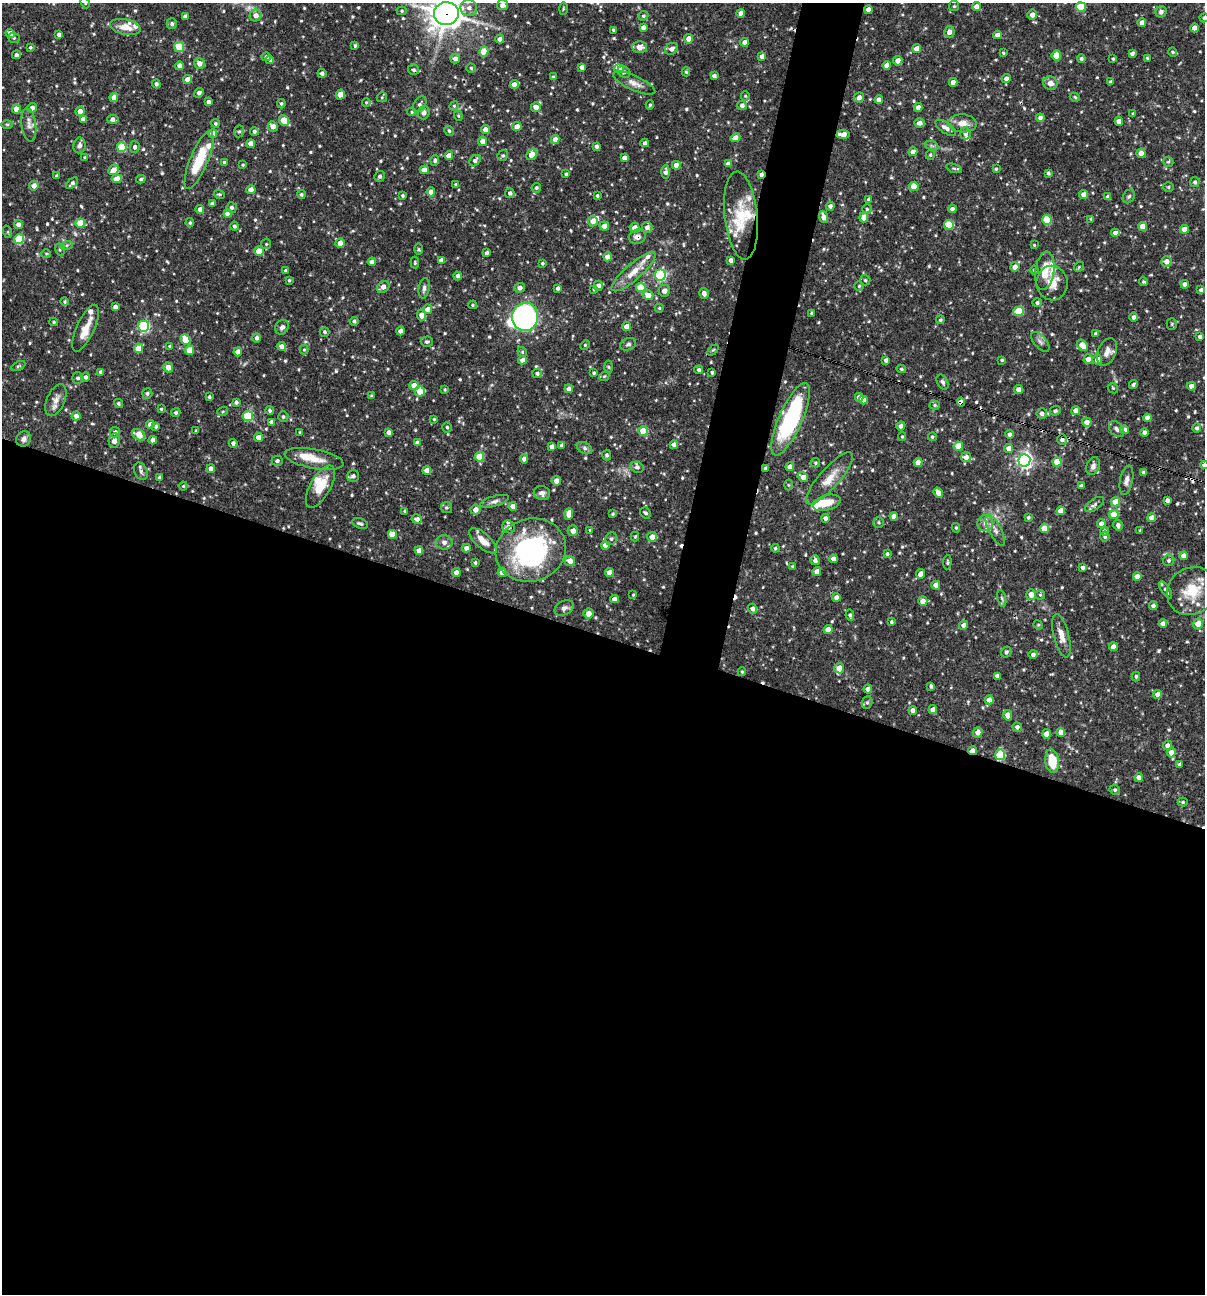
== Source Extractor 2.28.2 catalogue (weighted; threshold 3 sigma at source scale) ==
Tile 14 of 4 x 4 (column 2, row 4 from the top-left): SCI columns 1454-2656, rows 1-1292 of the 5188 x 5168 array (HDU 1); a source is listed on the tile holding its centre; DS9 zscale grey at full resolution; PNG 1207 x 1296 px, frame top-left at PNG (2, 3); each listed source drawn as its Kron ellipse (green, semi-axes under 4 px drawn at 4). Shown black and unused: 54% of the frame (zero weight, under 3 of 4 exposures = <1% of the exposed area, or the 3 px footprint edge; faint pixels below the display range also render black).
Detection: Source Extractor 2.28.2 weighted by HDU 2 'WHT'; one run over the whole footprint, this tile lists its part. Background 0.0835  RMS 0.0039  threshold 0.0176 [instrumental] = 3 sigma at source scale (4.5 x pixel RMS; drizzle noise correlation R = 1.50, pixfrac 1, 0.05/0.05 arcsec/px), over >= 5 px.
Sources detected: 680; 3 inside a brighter object's white glare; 5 cosmic-ray / hot-pixel residue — neither listed nor drawn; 26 inside a brighter listed object's ellipse — not listed separately; of the other 646, all 500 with FLUX_AUTO >= 0.434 (the completeness limit of this list) listed and drawn (146 fainter detections not listed), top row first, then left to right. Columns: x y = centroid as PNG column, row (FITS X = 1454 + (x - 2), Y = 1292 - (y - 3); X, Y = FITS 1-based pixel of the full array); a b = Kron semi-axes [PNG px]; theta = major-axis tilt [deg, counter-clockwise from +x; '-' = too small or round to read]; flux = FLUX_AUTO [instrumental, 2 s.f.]
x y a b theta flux
85 3 6 4 -65 0.44
502 5 5 5 - 1.9
954 6 5 5 - 0.54
976 6 4 4 - 2.6
1081 7 5 5 - 12
469 8 8 8 - 2.3
563 9 6 3 89 0.44
868 10 4 4 - 2.4
402 11 5 4 - 0.62
1161 12 6 5 - 1.3
741 13 4 4 - 2.7
446 14 12 11 - 510
256 15 6 6 - 2.2
1032 15 5 5 - 2.2
185 16 4 3 - 1.1
643 16 5 4 - 0.72
1204 18 5 4 - 0.79
1142 22 4 4 - 1.8
172 24 5 5 - 0.9
125 27 15 7 -12 4.5
643 27 4 4 - 1.9
1194 28 4 4 - 3
613 30 4 3 - 0.68
949 32 6 5 - 2
10 33 4 4 - 2.7
59 35 4 4 - 1.5
997 35 4 4 - 1.8
14 38 6 5 - 0.82
500 39 4 4 - 2.5
689 39 4 4 - 3
745 42 4 4 - 2.2
355 46 4 3 - 0.57
30 47 4 4 - 0.54
179 47 5 5 - 14
640 47 7 6 - 3.5
671 49 7 5 30 1.8
917 49 4 4 - 4.4
484 51 5 4 - 6.6
1173 52 4 4 - 0.46
1003 53 4 3 - 0.53
1132 54 4 3 - 1.1
17 55 4 3 - 1.1
1056 55 5 4 - 7.9
762 56 4 4 - 2.1
266 57 4 4 - 0.73
1147 58 3 3 - 0.52
455 59 5 5 - 1.8
1081 59 4 4 - 0.87
1113 59 3 3 - 0.49
270 60 4 4 - 0.9
898 61 5 4 - 2.6
199 63 5 5 - 2.8
887 65 4 4 - 2.2
179 66 4 4 - 2.5
582 67 4 4 - 1.9
471 68 5 4 - 0.58
619 69 5 4 - 4
414 70 6 5 - 0.91
624 72 7 5 -32 0.95
686 72 4 4 - 0.51
322 73 5 3 - 1.2
714 76 4 4 - 1.4
553 77 4 3 - 0.61
188 79 4 4 - 2.8
1006 79 4 4 - 1.8
953 82 4 4 - 2.5
1110 82 3 3 - 0.63
634 83 23 7 -24 2.9
1050 83 7 6 - 2.8
156 84 4 4 - 0.97
514 85 4 4 - 2.9
199 93 5 4 - 1.3
340 95 5 4 - 3.6
745 96 4 4 - 0.46
114 97 4 4 - 2.7
382 97 5 5 - 0.5
859 97 5 5 - 1.7
1075 97 5 4 - 0.51
879 100 4 4 - 2.7
209 102 4 4 - 1.3
366 102 4 3 - 0.47
281 104 4 4 - 0.58
420 104 9 5 61 1.2
650 105 5 4 - 0.56
742 105 5 4 - 1.3
454 106 5 4 - 0.48
536 107 5 4 - 2.8
918 107 4 4 - 2.5
32 108 5 4 - 2
16 109 4 4 - 3.7
80 111 5 4 - 2.7
412 112 4 4 - 0.48
424 113 7 6 - 1.4
1133 113 3 3 - 0.45
458 116 5 4 - 0.47
1040 118 4 4 - 1.3
83 119 4 4 - 2.4
113 119 5 4 - 2
284 120 5 4 - 8.7
1119 121 4 4 - 3.5
215 123 4 4 - 0.53
920 123 5 4 - 1.9
963 123 14 9 -3 3.7
7 124 6 4 -1 0.49
29 125 16 7 -82 2.4
273 126 5 5 - 2.7
517 126 5 4 - 2.9
946 128 12 5 -34 2.2
485 130 4 4 - 2.5
239 131 6 5 - 0.6
254 131 4 4 - 0.97
449 131 5 4 - 0.7
213 133 4 4 - 3.4
965 133 6 5 - 1.9
843 134 6 4 -2 3.3
735 138 5 4 - 3.2
555 139 4 4 - 2.6
483 141 4 4 - 2.8
645 143 4 4 - 1
251 144 4 4 - 3.5
79 145 8 6 82 1.3
596 146 4 3 - 1.1
932 146 7 4 -19 0.81
122 147 5 5 - 15
135 147 6 5 - 1.1
913 152 4 4 - 2.4
1141 153 4 4 - 4.4
532 154 6 4 51 5
503 155 5 5 - 0.72
930 155 5 4 - 0.6
449 156 4 4 - 4.3
85 157 4 3 - 0.65
624 158 4 4 - 2
199 160 31 9 68 14
435 160 5 4 - 0.83
475 161 6 5 - 1.1
224 162 4 3 - 0.7
1168 162 5 4 - 0.53
728 164 4 4 - 2.9
243 165 4 3 - 0.44
676 165 4 4 - 2.8
954 168 8 3 -19 0.65
996 169 4 3 - 0.54
114 170 5 5 - 3
424 170 4 4 - 3.1
666 172 6 4 87 1.3
1048 173 3 3 - 0.85
566 174 4 4 - 0.63
761 174 4 3 - 1.2
57 176 4 4 - 1.2
380 176 5 5 - 0.93
117 179 5 4 - 4.4
141 179 5 4 - 0.64
1195 182 5 5 - 0.95
72 183 7 4 46 1.1
455 184 4 4 - 0.48
34 186 5 4 - 2.4
914 186 4 4 - 7
1168 187 5 4 - 0.61
536 188 5 4 - 0.7
251 190 4 4 - 2.6
431 192 4 4 - 2.9
510 193 5 4 - 1.2
219 194 5 4 - 0.66
301 194 4 4 - 0.72
403 195 4 4 - 0.72
1084 195 4 4 - 2.7
597 196 4 3 - 0.51
1129 196 7 5 56 0.78
1108 197 4 4 - 1.5
869 199 4 3 - 0.91
212 204 4 4 - 1.2
830 206 4 4 - 1.3
232 207 5 5 - 0.97
200 209 4 4 - 2.5
867 209 4 4 - 0.53
952 209 4 4 - 1.4
228 213 4 4 - 3.7
741 215 44 16 -84 15
824 217 6 4 -71 2.6
864 218 5 4 - 2.8
1091 219 4 4 - 0.52
1047 220 5 5 - 14
593 221 5 5 - 3.3
80 223 5 4 - 9.4
190 223 4 4 - 0.64
18 224 4 4 - 1.8
949 225 5 5 - 15
234 226 4 4 - 0.82
604 226 5 4 - 2.7
1143 226 4 4 - 5.4
647 227 5 5 - 2
635 228 5 5 - 3.7
1184 229 4 4 - 3
8 232 6 4 -72 0.46
1115 233 4 4 - 2.4
637 237 8 7 - 2.3
19 239 5 5 - 18
340 243 4 4 - 3.3
266 244 5 5 - 0.5
67 245 6 4 18 0.65
1034 245 3 3 - 0.44
60 249 6 4 -72 0.53
419 249 6 4 -89 0.49
259 251 5 4 - 4.8
486 253 4 3 - 0.91
46 254 5 4 - 0.46
607 257 4 4 - 3.2
441 260 4 4 - 2
731 260 4 4 - 1.6
1166 261 5 5 - 2.6
372 262 4 4 - 2.6
415 262 6 3 -85 0.44
542 263 3 3 - 0.58
1015 267 4 4 - 3
1079 267 5 4 - 0.49
1034 270 4 4 - 0.52
285 271 3 3 - 0.82
1045 271 19 9 82 7.3
634 272 28 8 41 6.2
660 275 5 5 - 47
458 276 4 4 - 1.2
289 280 3 3 - 0.49
865 280 5 5 - 0.63
1144 282 4 3 - 0.54
1052 283 17 15 -80 5.3
1185 284 4 4 - 1.5
598 286 5 4 - 1.6
859 286 4 4 - 0.51
383 287 7 5 37 2.3
641 287 5 5 - 11
424 288 10 5 80 1.3
519 288 5 5 - 1.5
558 288 4 3 - 1.1
594 289 4 3 - 0.52
1201 290 4 3 - 1.1
664 291 6 5 - 1.7
704 293 5 5 - 1.8
648 295 5 5 - 3.5
65 302 4 4 - 0.57
1037 302 4 4 - 0.9
473 305 4 3 - 0.48
115 307 4 4 - 1.8
659 308 4 4 - 0.54
427 309 5 5 - 2.7
1019 311 5 5 - 13
811 313 4 3 - 0.5
421 315 6 4 -88 3
525 317 14 13 - 95
1134 317 4 4 - 1.2
940 320 4 4 - 0.64
354 321 4 4 - 0.96
54 322 4 3 - 0.54
1172 324 5 5 - 0.53
144 326 5 5 - 41
282 327 8 6 52 1.3
627 327 4 4 - 3.4
86 328 25 9 65 5.1
400 331 4 4 - 2.2
325 332 5 5 - 0.77
1096 333 4 4 - 0.75
1200 336 4 3 - 1.1
257 338 4 4 - 1.4
185 340 5 4 - 8.2
427 342 6 5 - 0.81
1040 342 12 6 -48 1.5
628 344 8 6 19 1
585 345 5 4 - 0.46
1082 345 6 5 - 4.4
170 346 4 3 - 0.47
281 346 4 4 - 1.8
138 348 4 4 - 6
189 350 4 4 - 5.6
304 350 5 4 - 0.52
713 350 6 4 44 0.47
238 352 4 4 - 2.8
522 352 5 4 - 0.54
1107 352 15 9 67 2.9
1088 359 4 4 - 2.3
522 360 4 4 - 2.3
886 360 4 4 - 1.3
1002 360 3 3 - 0.51
1097 360 5 5 - 2.9
18 366 7 4 27 0.56
608 367 6 4 -88 0.56
168 368 5 5 - 2.9
901 369 4 4 - 0.69
699 370 4 4 - 0.87
101 372 4 4 - 1.2
712 372 3 3 - 0.63
537 373 5 4 - 0.94
594 373 4 3 - 0.61
604 376 5 4 - 0.5
85 377 5 4 - 1.1
78 378 5 5 - 0.99
943 382 8 5 -62 1.1
1133 384 4 4 - 0.81
414 386 4 4 - 4.8
1191 386 4 4 - 2.6
1113 388 6 4 -47 0.51
445 389 3 3 - 0.46
569 389 4 4 - 2.4
1018 389 4 4 - 2.7
420 391 5 5 - 6
147 393 5 5 - 0.76
371 395 4 3 - 0.44
209 397 4 3 - 0.68
859 397 4 4 - 2.7
56 400 17 9 66 3.1
863 400 4 4 - 2.6
236 402 4 3 - 0.95
961 402 4 4 - 2.6
118 403 5 4 - 0.67
935 405 5 4 - 0.56
161 409 4 4 - 0.49
270 410 4 4 - 0.78
223 411 5 3 - 0.48
1055 411 6 4 24 0.64
1076 411 5 4 - 2.8
176 413 4 4 - 0.72
1042 413 5 5 - 1.4
76 416 4 4 - 2
248 416 5 5 - 22
283 417 5 5 - 0.69
1147 418 4 4 - 2.6
434 419 4 4 - 0.49
790 419 39 11 66 50
271 422 4 4 - 2
1087 422 4 4 - 2.4
150 424 4 4 - 3
156 426 4 4 - 0.85
901 426 4 4 - 1.4
447 427 5 4 - 0.63
1197 428 4 4 - 0.91
1117 429 9 6 -49 1.3
1124 430 4 4 - 2.8
196 431 4 3 - 0.44
643 431 5 4 - 10
115 432 5 5 - 1.5
300 432 3 3 - 0.53
389 432 4 4 - 1.7
1144 433 4 4 - 1.5
1009 434 4 4 - 1.2
139 435 7 5 -32 5.3
258 437 4 4 - 2.6
902 437 4 4 - 0.51
932 437 4 4 - 0.59
24 439 8 7 - 1.5
1062 439 5 5 - 1.5
153 440 4 4 - 2
114 441 7 5 80 2.3
233 443 4 4 - 1.3
417 443 4 4 - 1.9
562 445 4 4 - 1.4
674 445 4 4 - 2.3
552 446 4 4 - 1.7
958 446 4 4 - 6.3
585 448 8 5 -28 1
1009 448 4 4 - 2.7
607 455 5 4 - 0.84
479 457 5 4 - 10
966 457 5 5 - 2.3
314 459 30 9 -11 6.2
524 459 4 4 - 2.1
1024 460 6 6 - 110
277 461 5 5 - 0.99
918 462 4 4 - 4.2
1057 462 4 4 - 6.7
815 463 5 4 - 0.61
1204 465 4 4 - 2.4
1093 466 9 6 70 1.5
637 467 7 5 -26 0.95
790 467 4 4 - 2.8
765 468 4 3 - 0.92
211 469 4 4 - 1.9
427 470 4 4 - 2.5
141 471 9 6 -63 1.4
1144 472 3 3 - 1
353 476 6 5 - 1.2
159 477 4 3 - 0.71
803 477 5 4 - 2.9
829 478 33 10 49 6.3
1126 480 15 6 79 2
556 481 4 4 - 2.6
788 485 5 3 - 0.44
183 486 4 4 - 0.45
1081 486 4 3 - 0.96
320 487 23 10 60 8.2
542 493 8 7 - 1.5
938 493 5 4 - 3.1
1167 500 4 4 - 1.3
495 501 15 5 15 1.6
1115 502 4 4 - 5.7
827 503 14 7 16 6.3
1094 505 11 5 34 1.2
513 506 4 4 - 2.5
446 508 6 5 - 0.77
475 510 5 5 - 2.5
405 511 3 3 - 0.45
1061 511 4 4 - 4.7
645 513 6 5 - 0.88
569 514 6 4 84 3.4
613 514 4 3 - 0.5
1114 514 5 4 - 7.5
894 516 4 4 - 2.3
1028 517 4 4 - 0.74
826 518 4 4 - 2.2
1151 518 4 4 - 2.7
417 519 5 5 - 1.6
878 522 5 5 - 0.64
360 523 8 5 -18 0.87
985 523 8 8 - 1.9
1101 524 4 4 - 2.5
1118 525 5 4 - 1.6
509 527 7 6 - 1.5
956 528 5 4 - 0.51
1044 528 4 4 - 7.6
590 530 3 3 - 0.49
995 530 17 6 -63 2.3
1140 530 4 4 - 0.44
573 531 5 5 - 2.5
1104 531 4 4 - 0.88
392 534 5 5 - 3.5
635 537 5 4 - 0.43
652 537 5 5 - 3.3
1105 537 5 5 - 0.7
611 539 6 5 - 0.76
483 541 17 7 -41 4.3
444 542 8 7 - 1.6
605 545 4 4 - 2.9
466 548 4 4 - 2.1
775 548 4 4 - 0.58
419 550 4 4 - 2.9
531 550 36 31 18 62
887 554 4 4 - 0.74
1184 556 4 4 - 3.4
833 559 4 4 - 2.4
815 560 5 4 - 1.4
1169 560 6 5 - 0.84
570 561 5 5 - 3.4
475 562 4 3 - 0.57
947 562 7 3 86 0.57
792 566 3 3 - 0.5
1082 567 4 4 - 1
817 571 4 4 - 1.8
456 572 4 4 - 2.4
502 572 4 4 - 2.6
609 573 4 4 - 4.6
920 574 5 4 - 2.6
1137 577 4 4 - 3.3
936 585 4 4 - 3.3
1166 590 10 4 -56 0.86
1192 591 26 23 37 12
633 595 4 3 - 0.45
1031 595 5 5 - 3
1040 595 5 4 - 0.55
836 597 4 4 - 1.9
1002 598 8 3 -77 0.7
614 599 4 4 - 2.2
923 601 5 4 - 2.8
1153 606 4 4 - 1.2
564 608 10 7 27 1.5
752 609 5 4 - 1.4
588 613 5 5 - 2.8
850 615 5 4 - 0.8
891 622 4 4 - 0.68
1163 624 4 4 - 2.6
1198 624 5 5 - 4.7
963 625 4 4 - 1.7
1038 625 5 4 - 0.45
828 630 4 4 - 4.4
1061 636 22 7 -75 3.7
1113 647 4 4 - 2.7
1006 652 5 5 - 0.77
1033 654 5 4 - 1.1
839 668 5 5 - 2.9
742 672 4 3 - 0.49
997 676 4 4 - 2.3
1136 676 5 4 - 0.71
931 686 4 3 - 0.83
868 689 4 4 - 2.6
1158 694 4 4 - 2.7
989 700 4 4 - 3.3
867 702 6 5 - 0.76
913 710 4 4 - 2
933 710 4 4 - 2.1
1008 715 5 4 - 4
1017 727 5 4 - 1.1
978 732 5 4 - 2.2
1061 732 4 4 - 3.1
1047 734 4 4 - 3.7
1167 745 4 4 - 1.4
972 751 4 3 - 4.1
1171 753 5 4 - 3.3
1000 755 5 5 - 19
1052 761 12 7 -84 8.9
1179 764 3 3 - 0.86
1139 777 4 4 - 2
1115 790 5 4 - 0.74
1183 802 5 4 - 0.63
Overlapping masked pixels (flux is a lower limit): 8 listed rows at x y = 446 14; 761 174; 637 237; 961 402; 790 419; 1062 439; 531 550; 972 751
Isophote crosses this tile's border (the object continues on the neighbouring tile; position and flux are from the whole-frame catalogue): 4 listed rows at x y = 85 3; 446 14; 1204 18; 1204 465